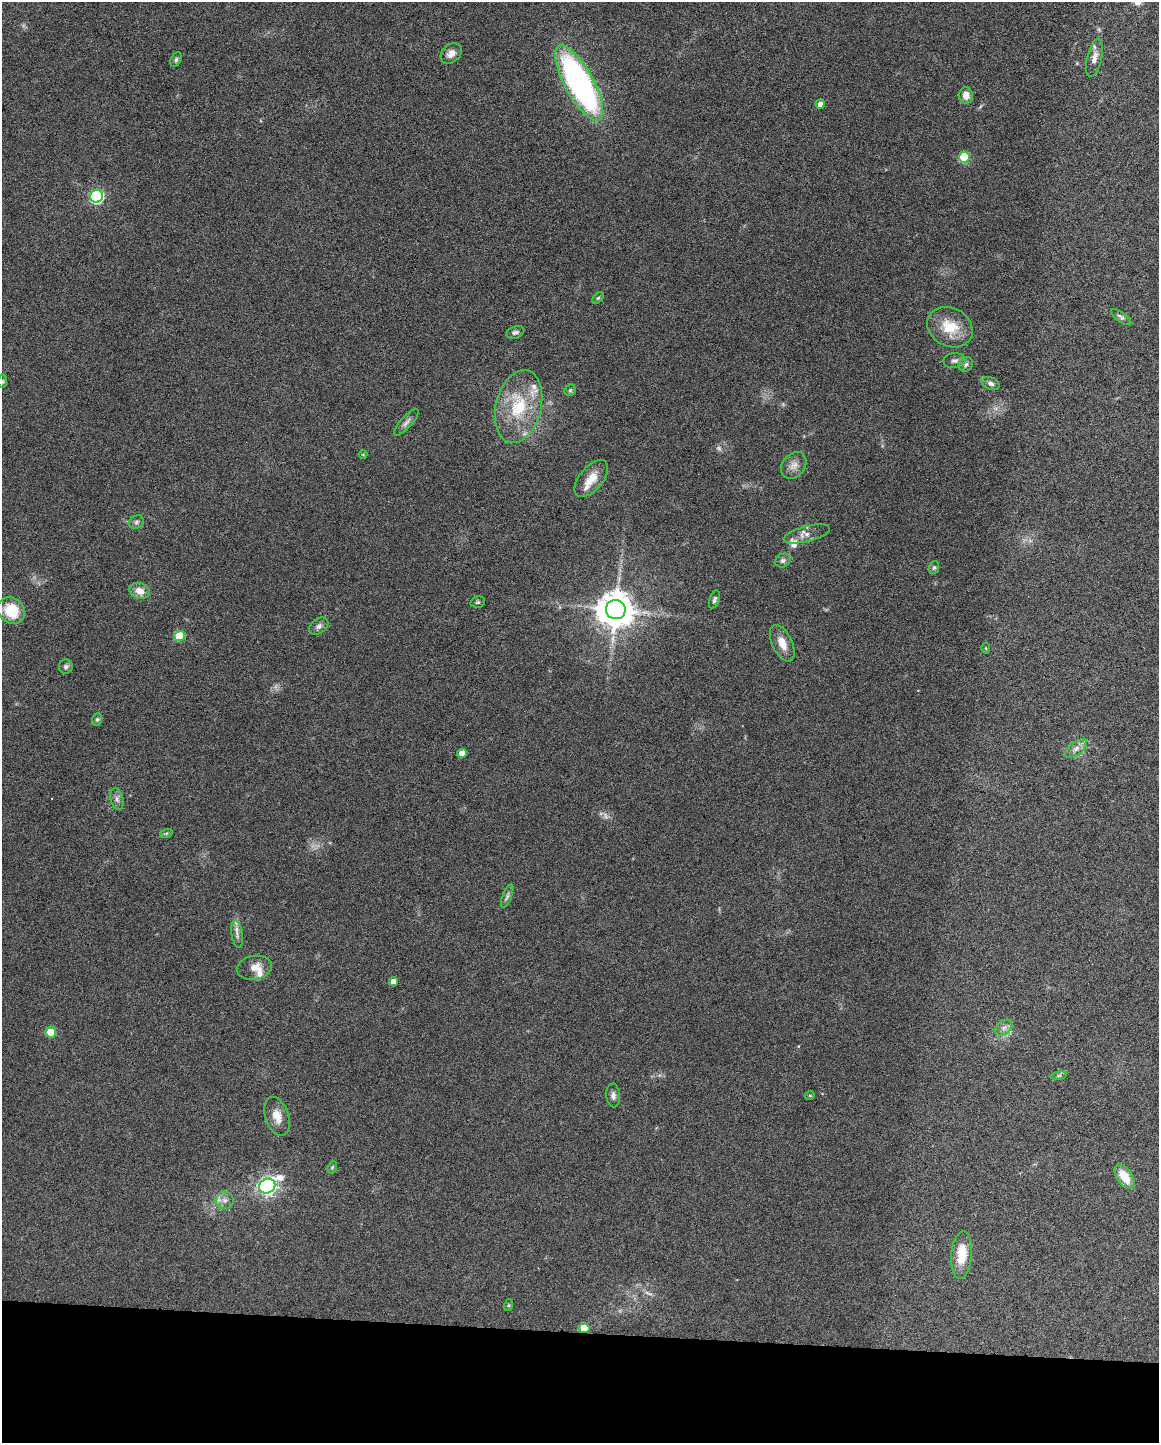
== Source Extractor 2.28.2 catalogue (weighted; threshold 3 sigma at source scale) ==
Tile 10 of 4 x 3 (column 2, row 3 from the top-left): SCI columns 1160-2316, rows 220-1660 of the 4630 x 4648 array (HDU 1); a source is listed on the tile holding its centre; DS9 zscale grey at full resolution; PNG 1161 x 1445 px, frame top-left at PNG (2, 2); each listed source drawn as its Kron ellipse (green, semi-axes under 4 px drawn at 4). Shown black and unused: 8% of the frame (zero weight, under 4 of 8 exposures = <1% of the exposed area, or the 3 px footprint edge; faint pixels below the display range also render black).
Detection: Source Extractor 2.28.2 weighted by HDU 2 'WHT'; one run over the whole footprint, this tile lists its part. Background 0.0691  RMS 0.0048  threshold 0.0198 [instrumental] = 3 sigma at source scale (4.09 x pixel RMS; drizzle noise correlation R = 1.36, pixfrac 0.8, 0.05/0.05 arcsec/px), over >= 5 px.
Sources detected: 65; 3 too faint to see at this stretch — neither listed nor drawn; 4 inside a brighter listed object's ellipse — not listed separately; the other 58 listed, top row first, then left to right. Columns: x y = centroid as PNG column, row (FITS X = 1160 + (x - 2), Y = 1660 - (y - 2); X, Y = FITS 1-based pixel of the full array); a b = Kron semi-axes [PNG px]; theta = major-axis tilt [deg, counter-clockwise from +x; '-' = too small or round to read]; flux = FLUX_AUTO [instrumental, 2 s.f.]
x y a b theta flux
451 53 11 9 42 3
1094 58 19 7 77 3.8
176 60 8 5 63 0.93
579 83 42 14 -61 120
966 95 8 7 - 3.4
820 104 5 4 - 1.9
964 157 5 5 - 19
97 196 6 6 - 74
598 298 7 4 44 0.66
1121 317 12 5 -35 1.2
950 327 24 19 -28 12
515 332 9 6 19 1.5
954 361 11 7 6 1.7
966 364 8 6 46 1.2
2 381 7 5 84 0.67
991 383 9 6 -22 1.4
570 390 6 5 - 0.72
519 407 37 22 75 24
406 422 17 5 48 2
363 454 4 4 - 0.45
794 465 15 11 52 3.7
591 478 22 11 50 6.7
136 522 8 6 36 1.1
807 534 24 7 14 3.6
783 561 8 6 29 1.3
934 568 6 5 - 0.74
140 591 10 8 -19 4.3
715 599 9 5 71 1.1
478 602 7 5 14 0.85
11 610 14 12 -45 13
616 610 10 9 - 1100
319 626 10 7 35 1.7
179 636 5 5 - 15
782 643 19 10 -64 5.6
986 648 5 3 - 0.43
66 667 7 7 - 1.1
97 719 6 5 - 0.72
1076 748 12 6 37 2.4
462 753 4 4 - 4.7
117 799 11 6 -75 1.7
166 834 6 4 20 0.64
507 896 12 4 69 1.3
237 934 14 5 -82 2
254 968 18 12 10 5.1
393 982 4 4 - 3
1004 1028 10 6 39 1.9
51 1032 5 5 - 12
1059 1076 8 4 9 0.83
613 1095 12 6 -85 1.8
810 1095 5 3 - 0.39
277 1116 20 11 -71 5.2
332 1167 6 4 68 0.56
1124 1177 13 7 -55 8.5
267 1186 8 7 - 200
225 1200 9 8 - 2.3
962 1255 24 10 86 11
509 1305 6 4 71 0.48
584 1328 5 5 - 12
Overlapping masked pixels (flux is a lower limit): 1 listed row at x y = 584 1328
Isophote crosses this tile's border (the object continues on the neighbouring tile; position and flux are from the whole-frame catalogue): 1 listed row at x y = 2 381